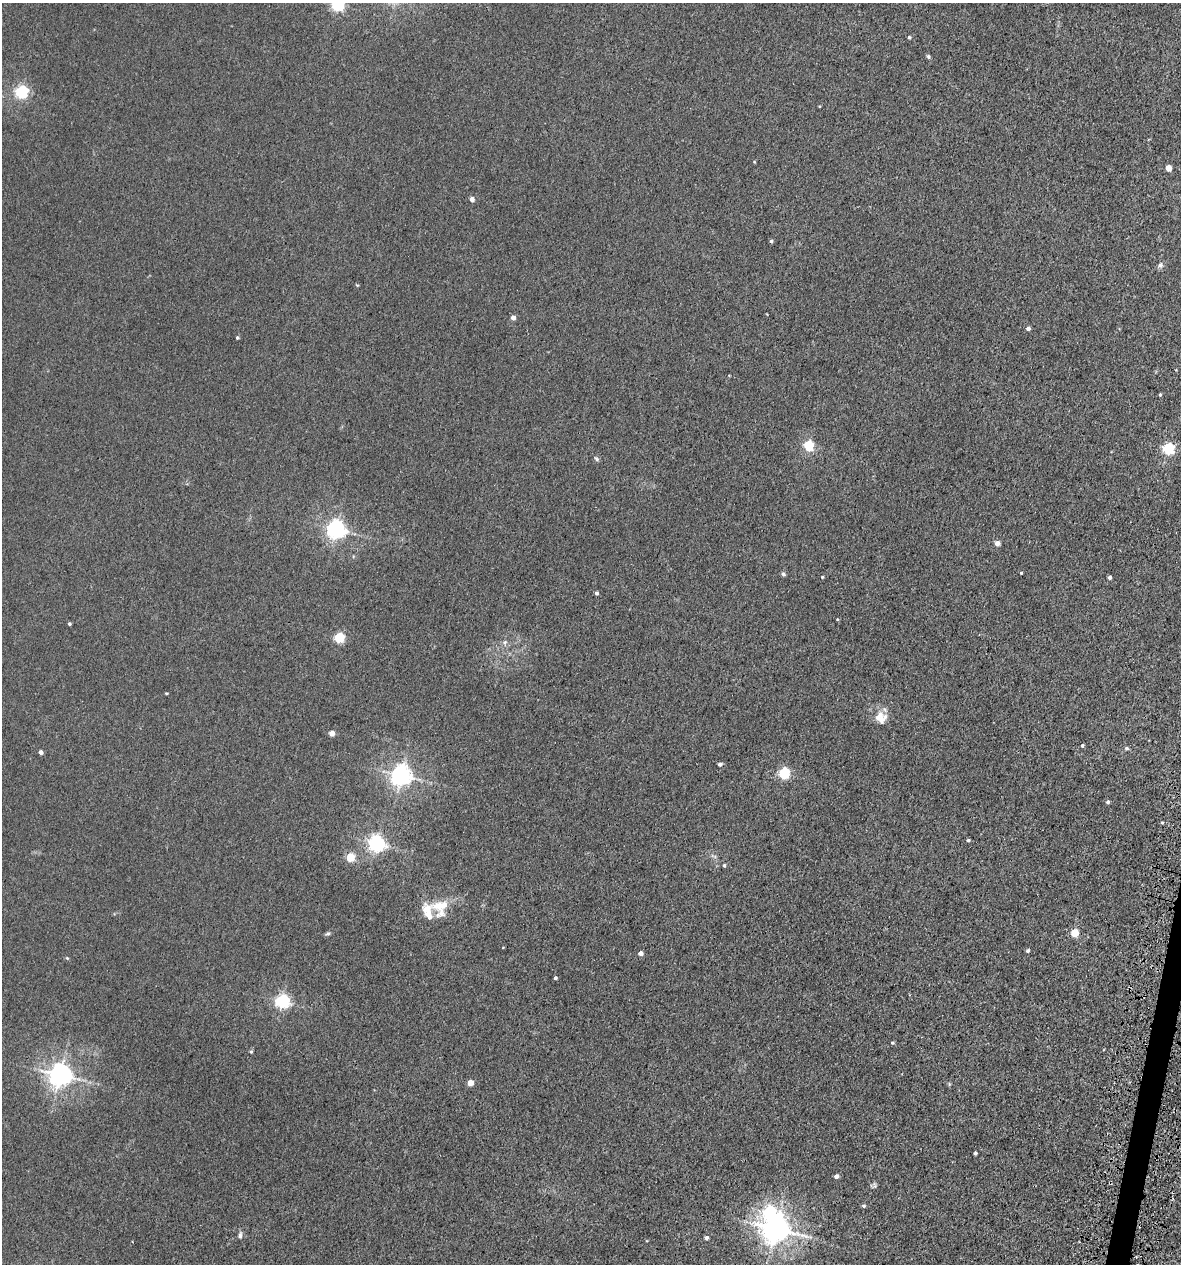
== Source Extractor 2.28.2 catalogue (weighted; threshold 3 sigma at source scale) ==
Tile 6 of 4 x 4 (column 2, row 2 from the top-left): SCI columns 1516-2694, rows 2574-3835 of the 5223 x 5150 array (HDU 1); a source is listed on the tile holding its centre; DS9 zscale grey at full resolution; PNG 1183 x 1266 px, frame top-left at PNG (2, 3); no overlay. Shown black and unused: <1% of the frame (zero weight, under 3 of 5 exposures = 5% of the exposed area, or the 3 px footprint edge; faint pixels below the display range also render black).
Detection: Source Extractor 2.28.2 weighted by HDU 2 'WHT'; one run over the whole footprint, this tile lists its part. Background 0.0171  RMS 0.0029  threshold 0.013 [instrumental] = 3 sigma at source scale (4.5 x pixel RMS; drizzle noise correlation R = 1.50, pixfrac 1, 0.05/0.05 arcsec/px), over >= 5 px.
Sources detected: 64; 1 inside a brighter object's white glare — not listed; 2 inside a brighter listed object's ellipse — not listed separately; the other 61 listed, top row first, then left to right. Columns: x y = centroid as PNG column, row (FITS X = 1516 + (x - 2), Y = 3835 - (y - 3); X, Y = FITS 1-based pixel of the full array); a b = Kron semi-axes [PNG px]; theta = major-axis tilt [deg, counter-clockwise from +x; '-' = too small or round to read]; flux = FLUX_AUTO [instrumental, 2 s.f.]
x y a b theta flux
338 5 6 6 - 31
909 37 4 4 - 0.41
928 56 6 4 -73 0.49
22 92 5 5 - 49
754 162 4 4 - 0.25
1168 168 4 4 - 4.3
472 199 6 5 - 0.91
771 241 4 4 - 0.49
1160 265 7 7 - 0.81
513 318 4 4 - 1.5
1028 328 4 4 - 1.1
237 337 4 3 - 0.4
1160 395 4 3 - 0.31
808 446 5 5 - 25
1168 448 5 5 - 36
597 459 7 4 -38 0.51
336 529 6 6 - 140
997 543 4 4 - 2.1
1021 573 3 2 - 0.26
783 574 6 5 - 0.51
822 577 4 3 - 0.28
1110 577 4 3 - 0.95
597 593 4 4 - 0.62
837 619 4 3 - 0.21
69 624 3 3 - 0.45
339 638 5 5 - 24
505 642 8 6 53 0.88
166 693 4 3 - 0.27
879 716 20 13 10 3.3
332 733 4 4 - 2.8
1082 745 4 4 - 0.46
1126 748 5 4 - 0.56
41 752 4 4 - 1.2
720 764 4 4 - 0.87
784 773 5 5 - 31
401 775 7 7 - 180
1108 802 4 4 - 0.65
1162 823 5 3 - 0.35
968 840 4 4 - 0.44
377 844 6 6 - 100
350 857 5 5 - 11
724 865 5 4 - 0.45
440 907 24 22 -87 7.3
328 933 7 4 16 0.5
1075 933 5 4 - 10
1028 951 4 3 - 0.53
640 953 4 4 - 1.4
67 958 5 3 - 0.32
555 978 3 3 - 0.51
282 1001 6 6 - 63
892 1043 5 4 - 0.36
251 1052 4 4 - 0.36
60 1075 7 7 - 240
470 1083 4 4 - 3.6
975 1153 3 3 - 0.55
836 1176 4 4 - 1.1
875 1185 9 4 -72 0.52
864 1206 5 4 - 0.5
775 1229 9 8 - 360
240 1235 8 5 83 0.74
706 1238 4 4 - 0.95
Isophote crosses this tile's border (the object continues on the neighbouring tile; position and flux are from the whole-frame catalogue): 1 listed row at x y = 338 5